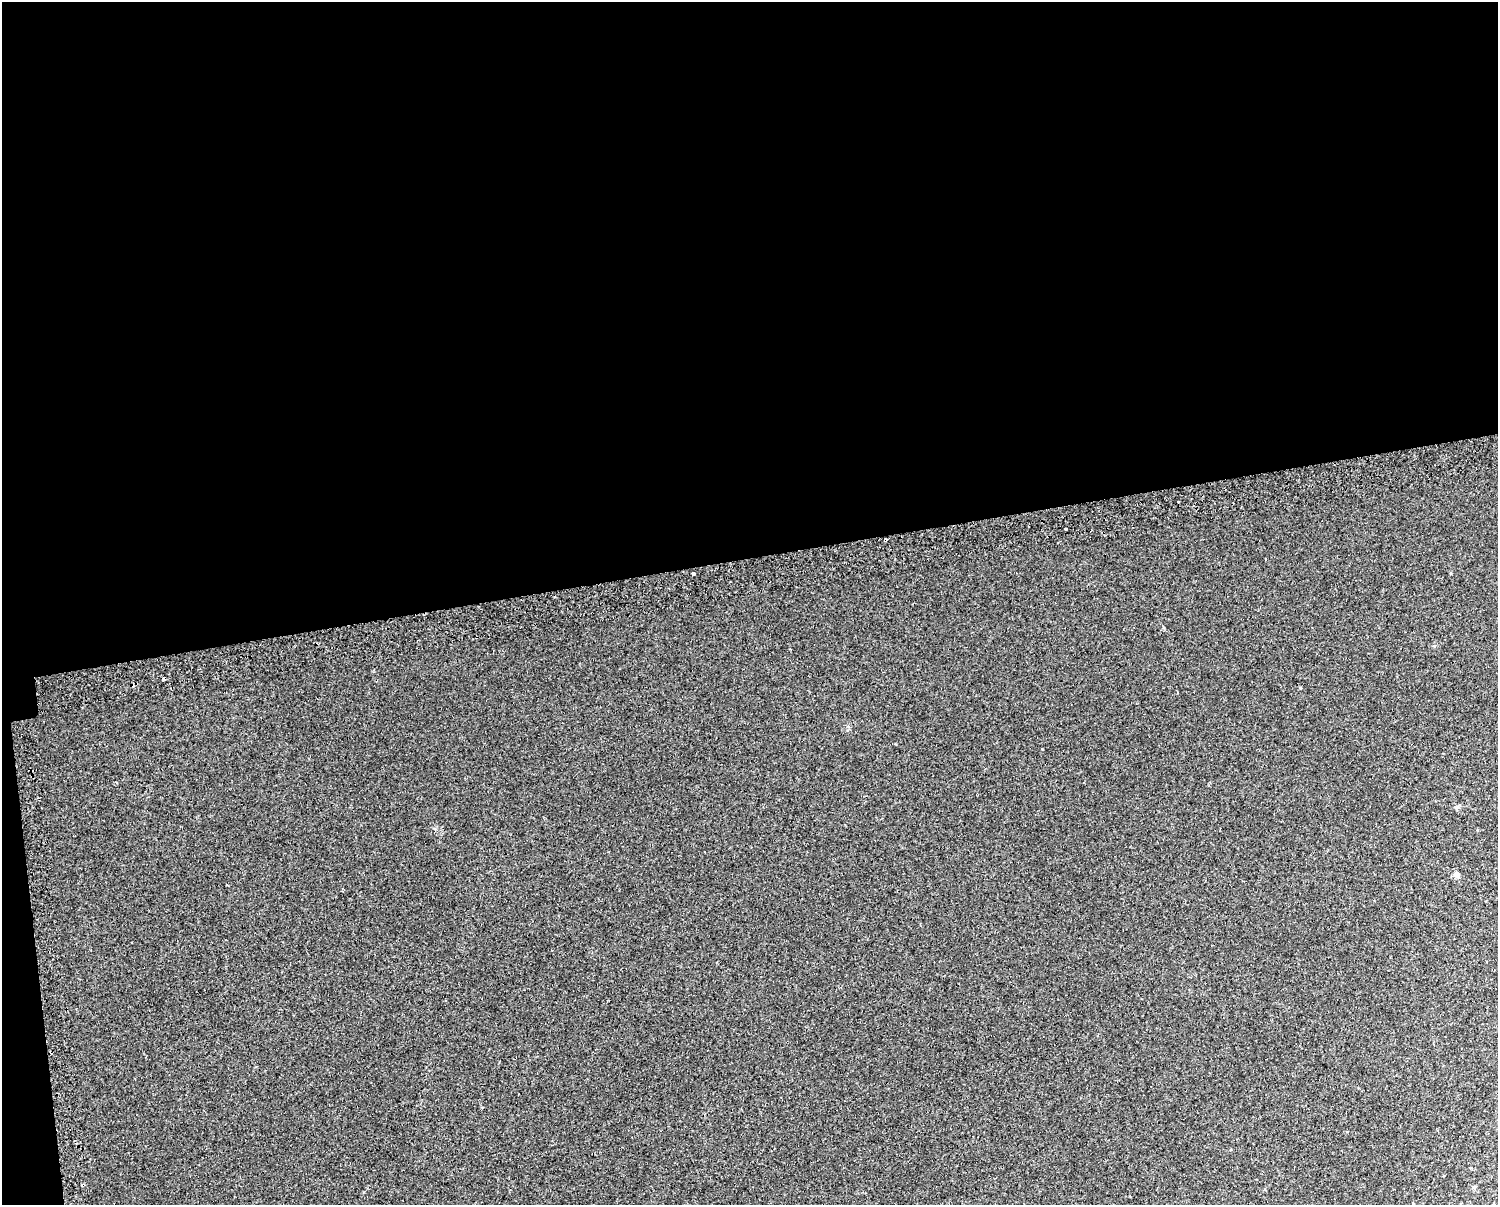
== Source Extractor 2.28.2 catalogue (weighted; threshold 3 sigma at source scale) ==
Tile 1 of 3 x 4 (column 1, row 1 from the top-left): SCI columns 56-1551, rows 3649-4851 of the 4643 x 4891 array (HDU 1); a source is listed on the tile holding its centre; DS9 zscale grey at full resolution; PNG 1500 x 1207 px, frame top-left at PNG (2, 2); no overlay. Shown black and unused: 47% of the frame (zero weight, under 2 of 3 exposures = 3% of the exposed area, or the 3 px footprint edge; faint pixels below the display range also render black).
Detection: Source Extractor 2.28.2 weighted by HDU 2 'WHT'; one run over the whole footprint, this tile lists its part. Background 0.0013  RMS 0.0053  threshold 0.024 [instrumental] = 3 sigma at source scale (4.5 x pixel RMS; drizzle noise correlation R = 1.50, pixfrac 1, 0.0396/0.0396 arcsec/px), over >= 5 px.
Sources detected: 8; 3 cosmic-ray / hot-pixel residue — not listed; the other 5 listed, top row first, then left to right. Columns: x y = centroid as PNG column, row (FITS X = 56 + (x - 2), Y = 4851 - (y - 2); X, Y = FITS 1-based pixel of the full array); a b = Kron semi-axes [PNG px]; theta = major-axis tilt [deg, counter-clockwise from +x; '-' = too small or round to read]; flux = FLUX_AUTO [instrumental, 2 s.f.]
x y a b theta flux
1065 529 3 3 - 3.6
885 540 3 3 - 1.8
693 574 3 3 - 4.4
1457 875 7 6 - 1.8
1474 1187 5 3 - 0.63
Overlapping masked pixels (flux is a lower limit): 1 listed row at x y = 885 540